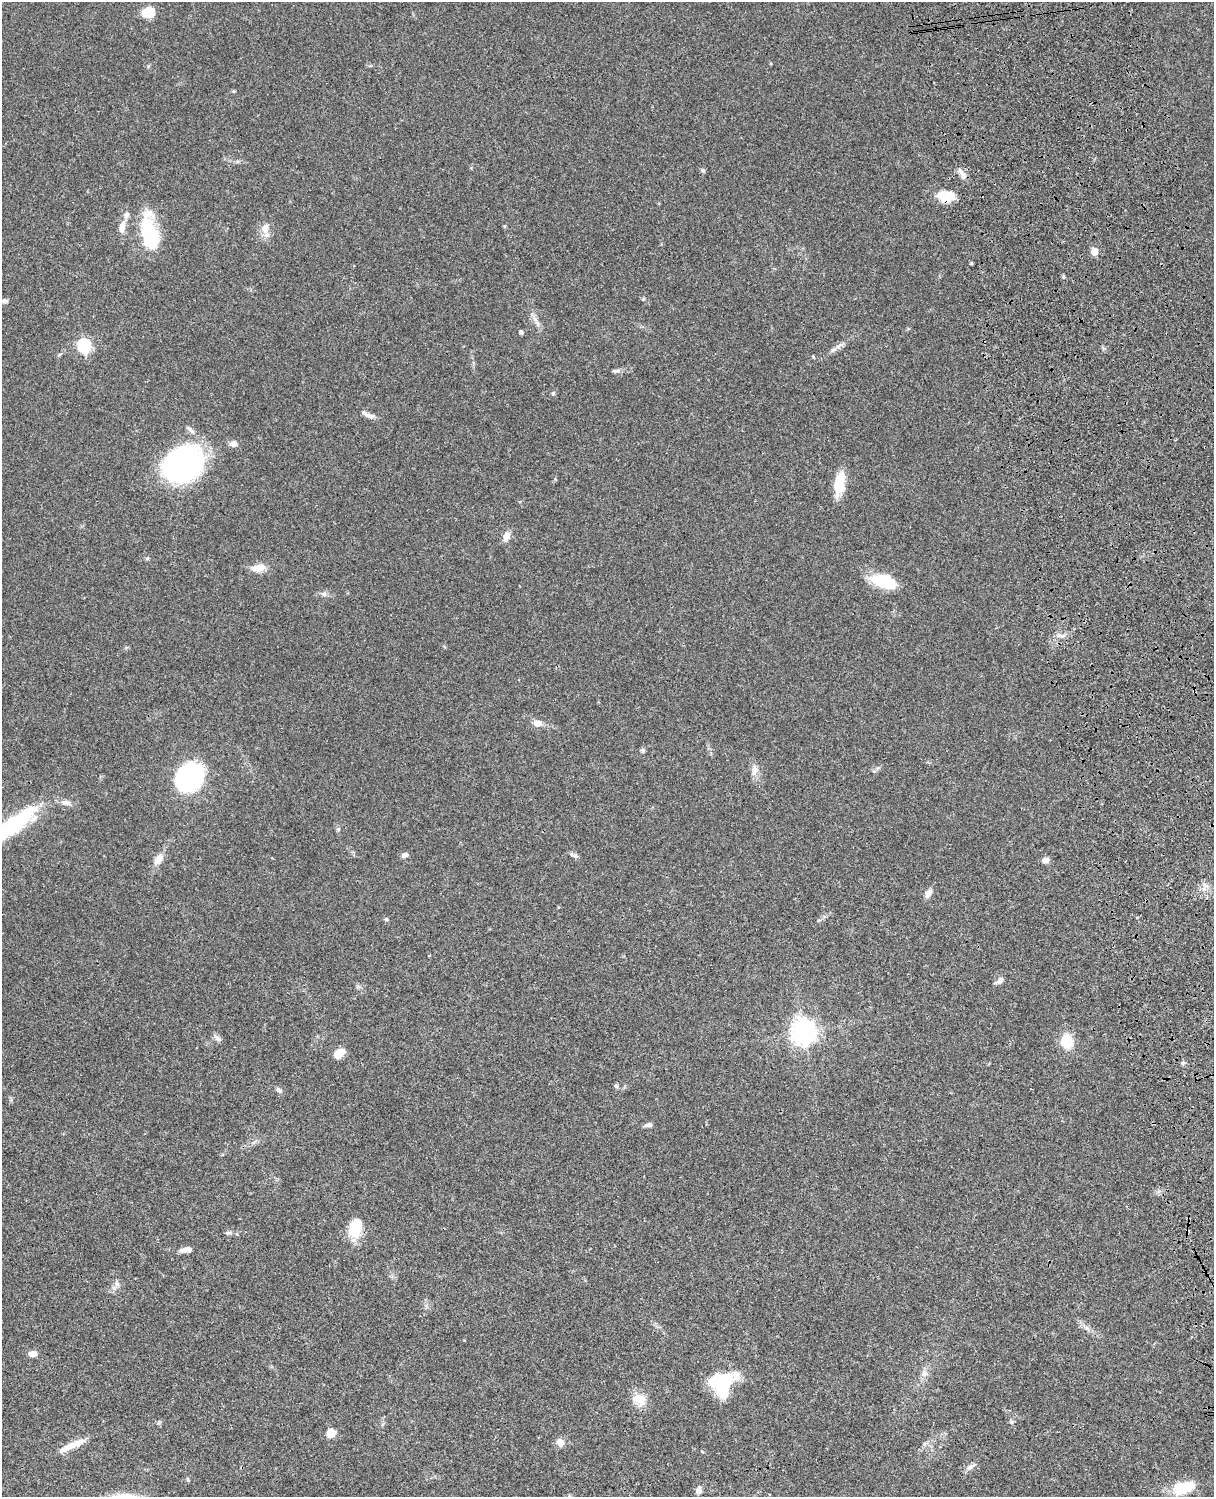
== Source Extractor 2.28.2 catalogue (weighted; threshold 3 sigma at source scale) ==
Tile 6 of 4 x 3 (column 2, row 2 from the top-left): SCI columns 1333-2544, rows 1773-3267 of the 5087 x 4927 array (HDU 1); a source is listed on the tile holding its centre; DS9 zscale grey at full resolution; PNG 1216 x 1499 px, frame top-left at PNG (2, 2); no overlay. Shown black and unused: <1% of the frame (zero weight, under 3 of 4 exposures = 6% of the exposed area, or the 3 px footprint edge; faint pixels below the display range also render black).
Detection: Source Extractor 2.28.2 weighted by HDU 2 'WHT'; one run over the whole footprint, this tile lists its part. Background 0.0812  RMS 0.006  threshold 0.027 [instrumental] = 3 sigma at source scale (4.5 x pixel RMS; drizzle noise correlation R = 1.50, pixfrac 1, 0.05/0.05 arcsec/px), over >= 5 px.
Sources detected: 69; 1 inside a brighter object's white glare — not listed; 4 inside a brighter listed object's ellipse — not listed separately; the other 64 listed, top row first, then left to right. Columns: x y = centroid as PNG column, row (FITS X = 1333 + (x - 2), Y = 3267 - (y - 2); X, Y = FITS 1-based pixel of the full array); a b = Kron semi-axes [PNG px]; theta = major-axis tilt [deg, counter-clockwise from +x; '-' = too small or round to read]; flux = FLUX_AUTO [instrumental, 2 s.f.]
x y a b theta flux
148 12 15 13 10 6.9
702 170 6 4 -89 0.92
961 172 11 7 -56 3.3
945 196 19 12 -2 12
122 227 15 7 76 4.9
265 228 13 10 66 5.1
149 232 45 18 -79 31
1094 251 5 5 - 11
1063 277 6 4 -89 0.75
643 299 5 3 - 0.57
4 301 10 5 0 1.5
537 323 10 4 -60 2
521 332 5 4 - 1.5
84 346 6 6 - 88
833 350 9 5 29 1.9
616 371 12 5 -2 1.6
553 393 6 5 - 0.96
369 416 14 6 -15 2.7
233 444 9 8 - 2.9
183 463 40 33 30 120
839 484 29 11 82 14
506 536 11 8 67 4.2
147 558 6 4 45 0.73
258 568 19 9 7 6.7
883 581 27 13 -17 23
323 594 8 6 0 1.7
1061 636 7 4 -19 1.5
537 723 9 7 -3 4.9
643 750 7 6 - 1
754 770 16 8 89 4.4
190 777 26 22 56 83
66 803 14 7 -11 3.2
8 827 74 17 34 61
338 829 5 5 - 0.81
405 855 7 5 15 2.2
158 859 16 9 57 5.7
1045 860 8 7 - 3
928 893 12 7 60 3.1
386 919 6 5 - 0.84
429 955 4 3 - 0.4
1000 981 12 6 34 2.4
804 1032 9 8 - 460
218 1038 9 7 -45 2
1067 1041 14 10 -82 18
339 1053 10 6 36 11
1183 1063 6 5 - 1.1
616 1086 6 5 - 1.2
279 1090 9 5 -44 1.4
649 1125 9 6 5 1.8
355 1228 18 12 68 19
228 1233 10 4 10 1.3
187 1250 13 6 8 4
117 1284 7 6 - 1.7
33 1354 9 6 3 3.7
924 1373 9 8 - 2.5
722 1382 23 16 21 44
639 1399 17 12 -30 9.7
1012 1422 6 4 -89 0.97
330 1433 10 9 - 6.2
560 1442 10 8 -57 4.2
73 1445 30 8 22 8.7
970 1467 14 6 33 2.4
1184 1488 25 13 21 17
699 1490 9 7 86 2.5
Overlapping masked pixels (flux is a lower limit): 1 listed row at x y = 945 196
Isophote crosses this tile's border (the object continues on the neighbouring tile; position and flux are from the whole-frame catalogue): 1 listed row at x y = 8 827